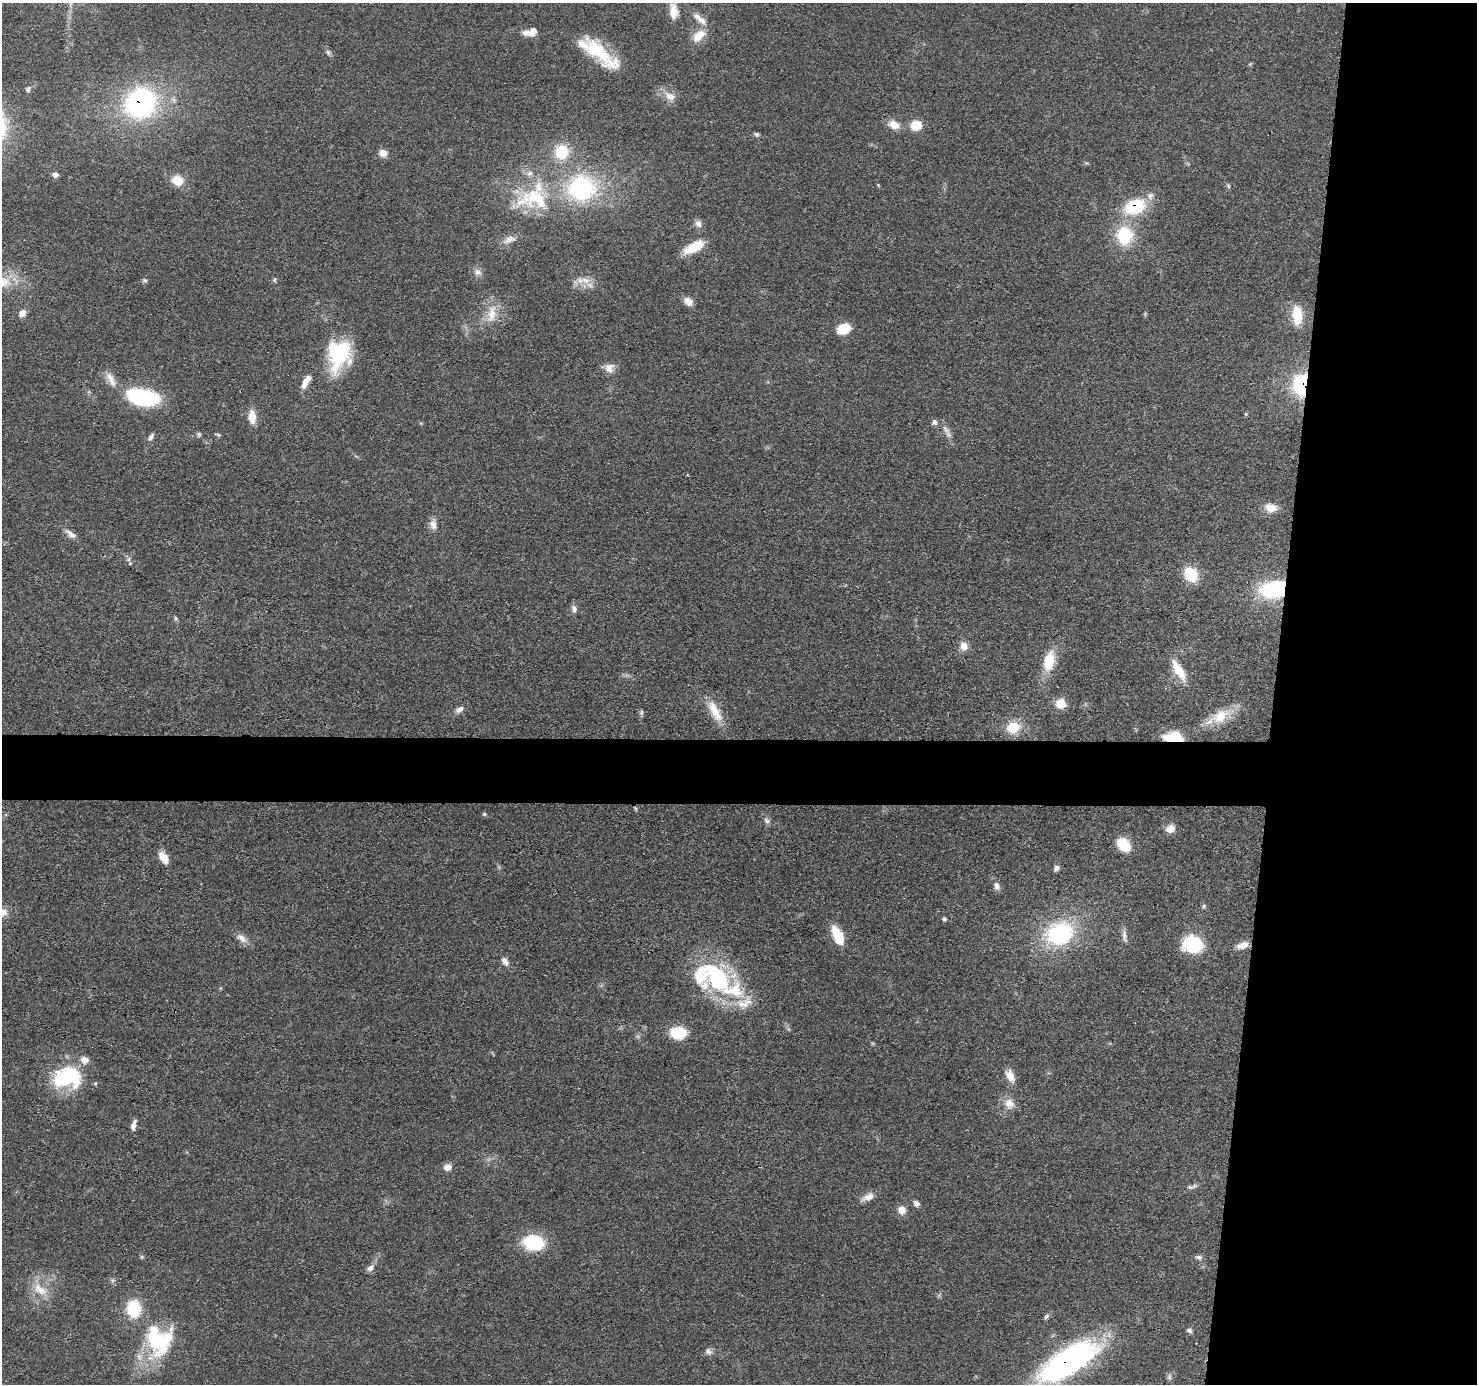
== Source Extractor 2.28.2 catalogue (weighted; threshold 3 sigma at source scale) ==
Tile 6 of 3 x 3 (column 3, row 2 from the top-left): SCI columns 2956-4430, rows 1585-2966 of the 4434 x 4459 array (HDU 1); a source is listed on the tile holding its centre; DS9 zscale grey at full resolution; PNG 1479 x 1386 px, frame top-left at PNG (2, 3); no overlay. Shown black and unused: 18% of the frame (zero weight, under 3 of 4 exposures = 1% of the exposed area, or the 3 px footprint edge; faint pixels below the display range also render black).
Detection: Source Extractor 2.28.2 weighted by HDU 2 'WHT'; one run over the whole footprint, this tile lists its part. Background 0.0473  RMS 0.005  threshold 0.0225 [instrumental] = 3 sigma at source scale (4.5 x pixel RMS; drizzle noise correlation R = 1.50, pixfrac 1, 0.05/0.05 arcsec/px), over >= 5 px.
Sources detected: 118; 2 inside a brighter object's white glare — not listed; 11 inside a brighter listed object's ellipse — not listed separately; the other 105 listed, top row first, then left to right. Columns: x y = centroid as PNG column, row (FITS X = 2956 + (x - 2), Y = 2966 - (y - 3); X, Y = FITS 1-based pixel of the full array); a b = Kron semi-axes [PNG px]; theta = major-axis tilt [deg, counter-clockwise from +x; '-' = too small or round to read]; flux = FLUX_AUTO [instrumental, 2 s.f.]
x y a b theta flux
673 11 18 9 -86 6.1
699 19 23 7 -40 4.9
530 32 17 8 15 4.7
699 36 20 11 41 7.6
597 51 42 18 -44 24
328 52 8 5 -71 1.2
1250 64 6 4 44 0.59
28 89 7 5 71 1.3
670 96 17 11 -34 5.2
140 103 27 24 38 100
894 125 15 10 -26 5.6
916 125 10 9 - 9.8
757 134 7 5 -13 1
562 152 15 15 - 17
383 153 9 8 - 3.7
55 175 8 6 1 1.9
177 180 13 11 -27 7.8
1228 186 7 4 -60 0.79
581 188 33 31 6 61
533 198 60 26 18 41
1135 207 24 16 19 25
698 223 10 8 -63 2.5
1124 235 20 17 90 25
509 239 19 9 23 4.1
694 247 26 10 29 11
478 272 10 9 - 2.7
145 280 6 6 - 1
274 280 7 4 83 0.86
585 280 14 8 -17 4.9
688 301 11 8 -44 4
22 313 9 8 - 2.9
492 314 27 12 79 10
1297 315 21 10 -85 13
844 329 11 9 24 12
339 355 38 27 77 35
609 368 13 12 - 4
111 379 25 9 -63 5.2
306 381 18 7 60 5.1
1301 384 19 13 81 40
142 397 36 18 -12 43
1246 414 6 3 -73 0.53
252 417 15 8 -88 6.6
934 422 8 7 - 1.5
946 430 15 7 -50 3
199 434 7 5 -89 0.96
151 437 11 5 61 1.7
1271 508 13 10 -13 6.2
433 524 15 9 -83 3.5
71 534 18 7 -38 3.2
129 559 7 4 71 1
1191 574 13 10 -55 19
1274 589 24 16 12 43
574 609 10 7 -77 2
176 618 5 4 - 0.81
964 646 10 9 - 4.3
1049 661 25 13 77 14
1179 670 29 10 -58 10
1061 703 11 11 - 7.5
459 709 12 7 33 2.6
715 711 34 12 -62 11
641 713 8 5 85 1.1
1220 716 27 17 33 13
1013 727 15 12 17 13
1173 737 24 11 1 13
635 808 6 4 -71 0.66
484 814 5 4 - 0.76
766 821 9 6 -41 1.6
1170 829 10 8 26 4.7
1123 845 16 11 -46 12
164 858 11 7 -55 7.9
1056 868 7 6 - 1.7
997 886 8 7 - 2.5
1204 906 7 5 23 0.86
3 912 12 11 - 3.6
944 919 5 5 - 0.81
1059 934 27 21 18 55
838 936 19 9 -65 16
1124 936 19 6 -85 2.7
241 938 18 9 -39 3.7
1193 944 18 16 -8 31
1243 945 15 7 16 4.5
505 961 10 7 -57 2.8
717 978 42 31 -43 61
678 1033 14 10 0 18
1010 1076 15 8 -63 5.6
67 1077 35 24 9 40
1009 1104 16 13 -60 5.4
133 1125 12 5 76 2.7
447 1167 10 8 11 3.4
1190 1187 9 5 -7 1.3
868 1197 18 9 25 4
916 1203 8 6 -43 1.8
902 1210 9 8 - 4.3
534 1243 26 18 -8 22
142 1257 6 5 - 0.7
1198 1257 10 6 -10 1.5
370 1268 10 7 44 2.1
40 1289 24 12 -36 9
134 1309 16 13 -85 22
1046 1316 9 5 46 1.1
1189 1330 8 6 -22 1.2
154 1340 46 21 -81 31
708 1351 10 7 -27 1.9
1067 1362 61 22 33 150
1169 1377 7 6 - 1.3
Overlapping masked pixels (flux is a lower limit): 8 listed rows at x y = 140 103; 1135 207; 1301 384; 1274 589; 1173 737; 635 808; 717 978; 1067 1362
Isophote crosses this tile's border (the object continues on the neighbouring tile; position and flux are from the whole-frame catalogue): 2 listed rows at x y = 3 912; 1067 1362